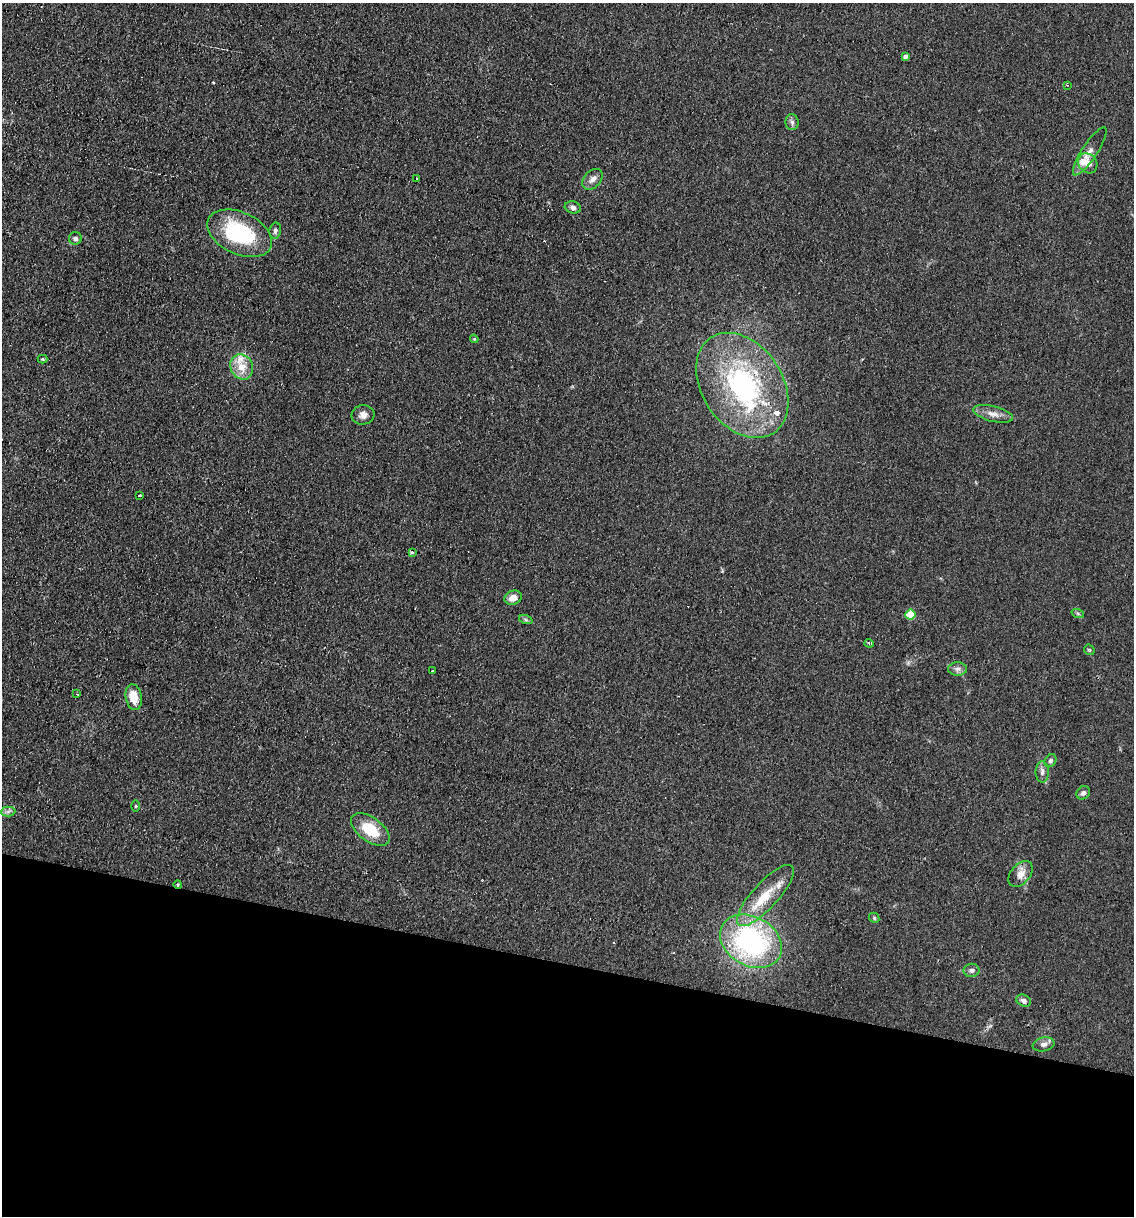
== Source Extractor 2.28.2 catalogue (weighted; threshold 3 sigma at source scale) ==
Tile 15 of 4 x 4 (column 3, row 4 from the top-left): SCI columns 2388-3519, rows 1-1214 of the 4903 x 4854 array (HDU 1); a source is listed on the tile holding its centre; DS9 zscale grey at full resolution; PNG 1136 x 1218 px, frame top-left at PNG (2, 3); each listed source drawn as its Kron ellipse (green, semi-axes under 4 px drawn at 4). Shown black and unused: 21% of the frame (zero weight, under 2 of 3 exposures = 2% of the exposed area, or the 3 px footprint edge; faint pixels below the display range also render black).
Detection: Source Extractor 2.28.2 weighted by HDU 2 'WHT'; one run over the whole footprint, this tile lists its part. Background 0.101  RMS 0.012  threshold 0.0519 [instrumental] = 3 sigma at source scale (4.5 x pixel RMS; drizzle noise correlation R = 1.50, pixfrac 1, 0.05/0.05 arcsec/px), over >= 5 px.
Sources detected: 50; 2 cosmic-ray / hot-pixel residue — neither listed nor drawn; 5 inside a brighter listed object's ellipse — not listed separately; the other 43 listed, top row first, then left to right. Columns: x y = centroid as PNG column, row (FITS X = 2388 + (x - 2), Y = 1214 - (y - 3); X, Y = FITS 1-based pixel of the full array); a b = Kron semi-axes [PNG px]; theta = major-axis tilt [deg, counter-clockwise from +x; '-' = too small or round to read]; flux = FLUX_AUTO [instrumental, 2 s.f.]
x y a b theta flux
905 56 4 4 - 3.8
1067 85 3 3 - 1.2
792 122 8 6 -86 3.4
1090 151 28 7 57 9.9
1088 163 11 9 -52 11
417 179 3 3 - 2.2
592 179 12 8 47 7
573 207 8 6 -15 4.3
275 231 8 6 81 3.7
240 233 34 21 -25 110
75 238 6 6 - 4.6
474 339 4 4 - 1.3
43 359 5 4 - 1.3
242 367 13 11 -65 17
742 385 57 40 -56 220
993 414 20 7 -14 9.2
363 415 11 10 - 7
139 496 3 3 - 4.3
412 553 4 4 - 1.9
513 598 9 7 19 10
1078 614 6 4 -20 1.6
910 615 5 5 - 43
526 620 7 4 -19 1.9
869 643 4 3 - 2.4
1089 650 6 4 -44 1.5
957 669 9 7 0 4.4
432 670 3 3 - 5
77 694 3 2 - 1.2
134 697 13 8 -80 21
1050 761 7 5 58 2.7
1042 772 11 6 -90 4.8
1083 793 7 6 - 3.4
136 806 5 3 - 1.4
8 812 7 5 2 3.1
370 830 22 12 -36 37
1021 874 15 9 49 10
178 885 4 4 - 1.8
765 895 40 13 48 37
874 918 5 4 - 1.8
751 941 33 24 -29 210
971 970 8 6 -1 3.7
1024 1001 8 5 -23 4
1044 1044 11 7 10 4.9
Overlapping masked pixels (flux is a lower limit): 1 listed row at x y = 178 885